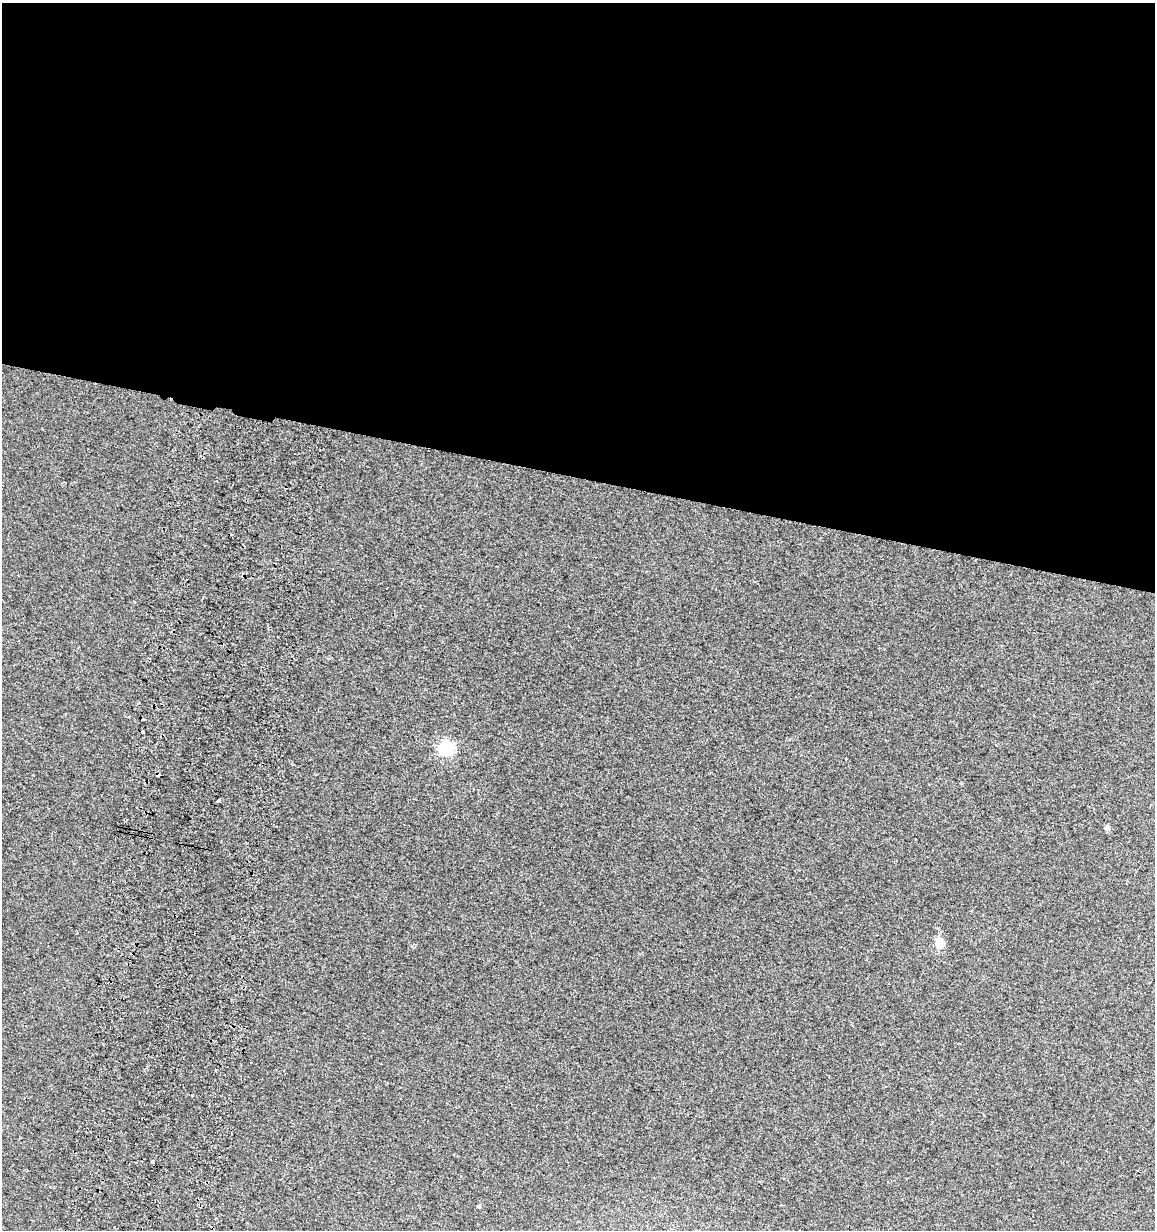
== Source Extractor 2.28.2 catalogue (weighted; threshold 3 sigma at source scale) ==
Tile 3 of 4 x 4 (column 3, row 1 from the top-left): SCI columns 2649-3801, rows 3713-4940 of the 5296 x 4961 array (HDU 1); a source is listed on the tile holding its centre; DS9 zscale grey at full resolution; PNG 1157 x 1232 px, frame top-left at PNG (2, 3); no overlay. Shown black and unused: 39% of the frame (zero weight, under 2 of 3 exposures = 3% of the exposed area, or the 3 px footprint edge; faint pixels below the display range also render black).
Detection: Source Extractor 2.28.2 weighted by HDU 2 'WHT'; one run over the whole footprint, this tile lists its part. Background 0.0201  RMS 0.0076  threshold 0.0343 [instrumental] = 3 sigma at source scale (4.5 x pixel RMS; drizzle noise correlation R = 1.50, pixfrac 1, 0.0396/0.0396 arcsec/px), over >= 5 px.
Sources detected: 8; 2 cosmic-ray / hot-pixel residue — not listed; the other 6 listed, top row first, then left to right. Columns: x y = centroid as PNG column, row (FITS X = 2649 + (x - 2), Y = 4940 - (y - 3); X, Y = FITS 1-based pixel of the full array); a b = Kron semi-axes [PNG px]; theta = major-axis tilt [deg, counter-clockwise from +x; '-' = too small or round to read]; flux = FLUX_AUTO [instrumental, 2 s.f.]
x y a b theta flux
446 748 6 6 - 140
218 800 3 3 - 5.1
1107 828 7 6 - 1.7
939 943 14 10 87 7.6
152 1162 3 3 - 4.1
479 1206 4 4 - 0.84